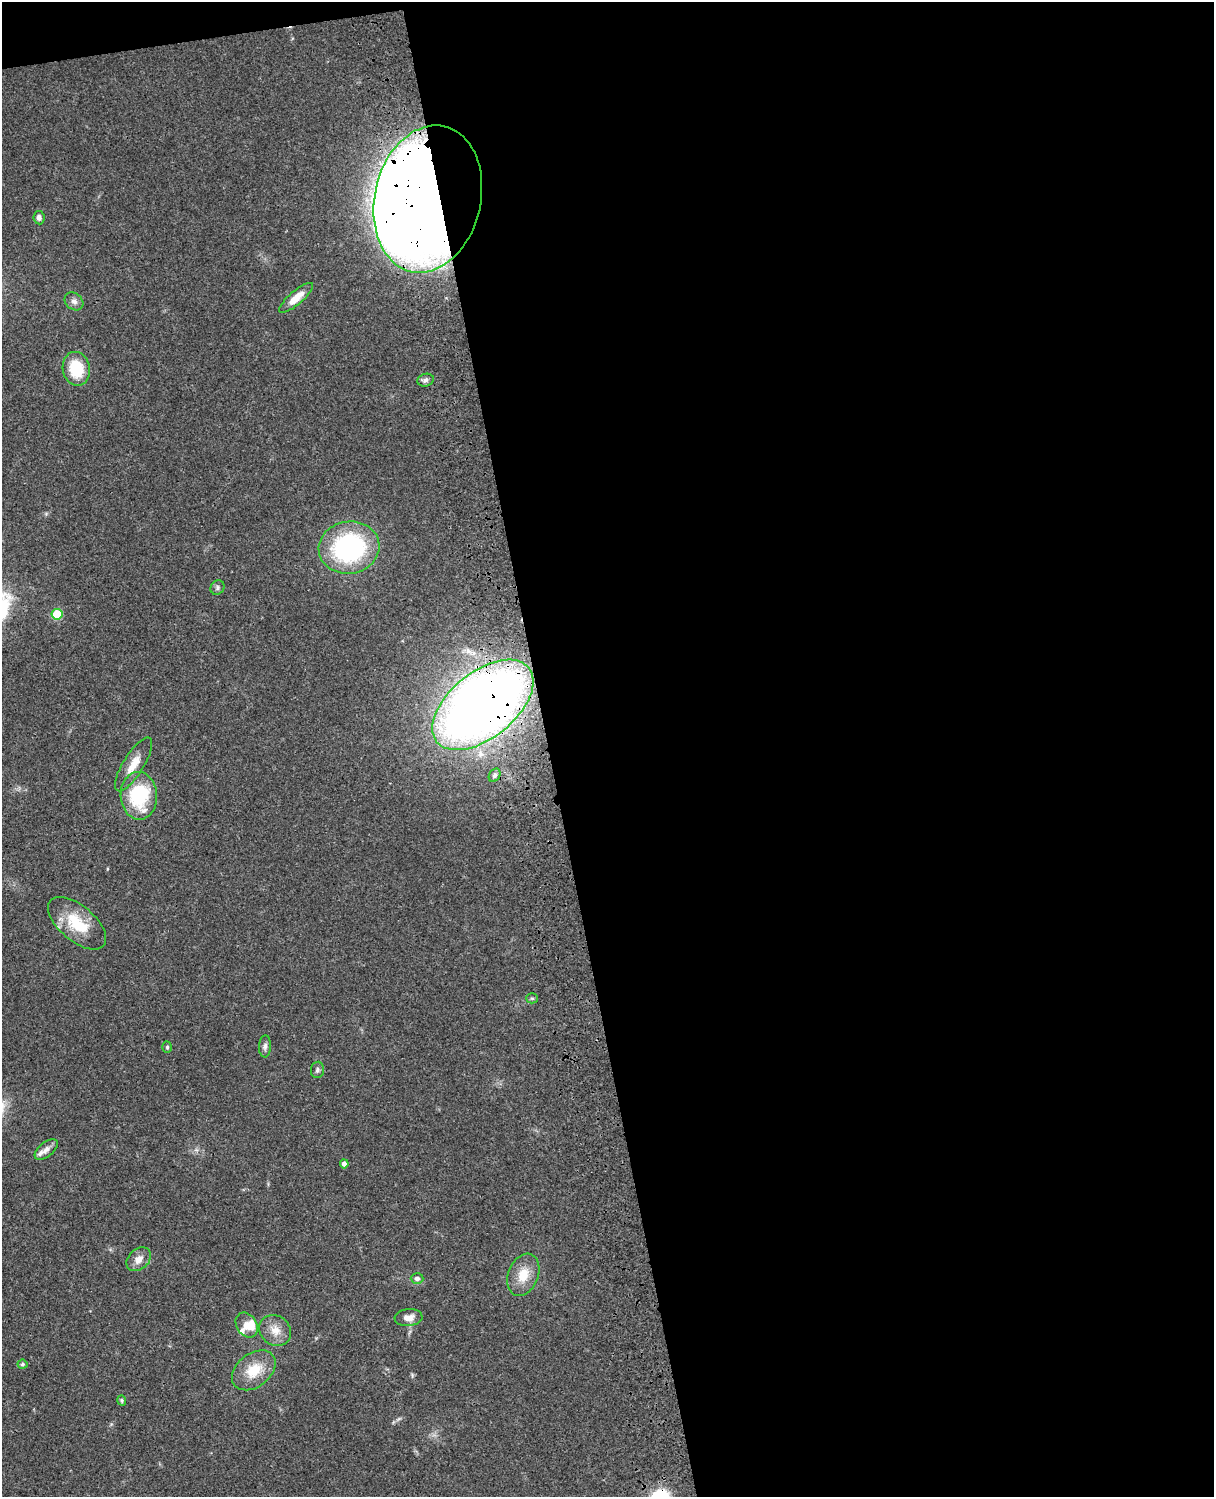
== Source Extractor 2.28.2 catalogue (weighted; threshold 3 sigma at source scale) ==
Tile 4 of 4 x 3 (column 4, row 1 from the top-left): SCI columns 3758-4969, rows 3269-4763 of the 5088 x 4927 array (HDU 1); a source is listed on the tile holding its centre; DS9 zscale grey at full resolution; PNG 1216 x 1499 px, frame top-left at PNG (2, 2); each listed source drawn as its Kron ellipse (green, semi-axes under 4 px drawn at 4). Shown black and unused: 56% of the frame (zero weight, under 3 of 4 exposures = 6% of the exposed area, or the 3 px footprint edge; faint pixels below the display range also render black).
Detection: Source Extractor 2.28.2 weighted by HDU 2 'WHT'; one run over the whole footprint, this tile lists its part. Background 0.0821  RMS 0.006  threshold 0.0271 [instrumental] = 3 sigma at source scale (4.5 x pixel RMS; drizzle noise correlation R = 1.50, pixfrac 1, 0.05/0.05 arcsec/px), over >= 5 px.
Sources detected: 34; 2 inside a brighter object's white glare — neither listed nor drawn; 3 inside a brighter listed object's ellipse — not listed separately; the other 29 listed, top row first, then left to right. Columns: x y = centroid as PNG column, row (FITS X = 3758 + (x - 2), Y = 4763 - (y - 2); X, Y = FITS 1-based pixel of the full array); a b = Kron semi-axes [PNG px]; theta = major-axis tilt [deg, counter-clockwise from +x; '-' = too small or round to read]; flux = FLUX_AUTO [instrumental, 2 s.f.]
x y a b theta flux
428 199 74 53 77 2000
39 218 7 5 -83 2
296 298 21 6 41 8.3
74 301 10 8 -40 2.7
76 369 17 13 -79 22
426 380 8 6 16 1.8
349 548 30 26 9 95
217 588 7 6 - 1.5
57 614 5 5 - 27
483 705 59 33 39 810
134 764 31 10 58 9.4
495 775 7 5 58 1.8
139 796 24 18 -87 40
77 923 35 17 -40 23
532 998 6 5 - 0.92
265 1046 11 6 87 2.1
167 1047 5 4 - 0.81
317 1070 8 6 85 1.7
46 1149 14 7 39 3.7
344 1164 4 4 - 2.6
139 1259 14 10 43 5.7
523 1275 22 15 68 12
417 1279 6 5 - 2.1
408 1318 14 8 4 5.3
247 1325 13 10 -56 6.4
275 1330 17 14 -41 7.7
23 1364 5 4 - 1.1
254 1370 24 16 38 16
122 1400 5 4 - 0.85
Overlapping masked pixels (flux is a lower limit): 2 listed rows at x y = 428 199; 483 705